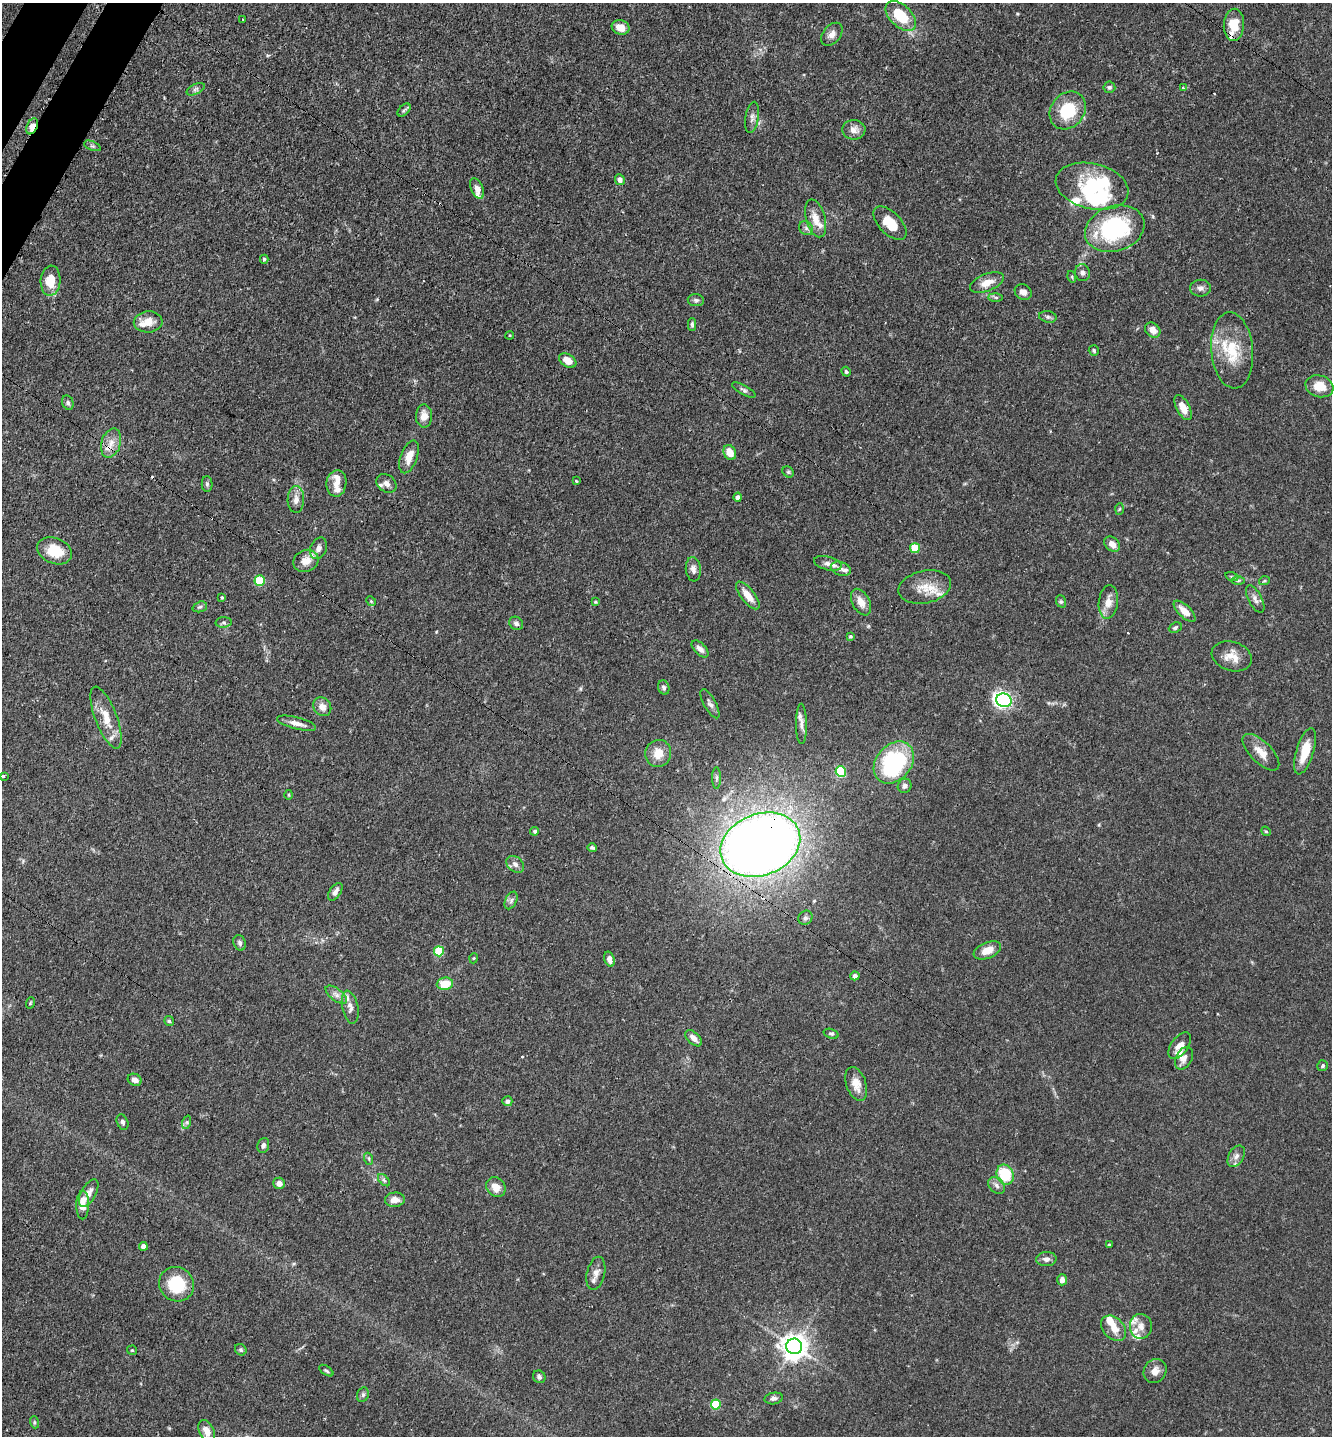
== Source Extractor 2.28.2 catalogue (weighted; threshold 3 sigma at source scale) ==
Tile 11 of 4 x 4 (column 3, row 3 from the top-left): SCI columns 2892-4221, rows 1528-2961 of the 5929 x 5919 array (HDU 1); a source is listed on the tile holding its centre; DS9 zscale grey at full resolution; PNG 1334 x 1438 px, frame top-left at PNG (2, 3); each listed source drawn as its Kron ellipse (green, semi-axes under 4 px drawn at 4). Shown black and unused: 1% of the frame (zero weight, under 3 of 4 exposures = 9% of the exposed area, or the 3 px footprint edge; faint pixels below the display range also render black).
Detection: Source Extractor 2.28.2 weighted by HDU 2 'WHT'; one run over the whole footprint, this tile lists its part. Background 0.0893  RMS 0.0038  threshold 0.0171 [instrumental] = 3 sigma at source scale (4.5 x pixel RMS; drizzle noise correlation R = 1.50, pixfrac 1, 0.05/0.05 arcsec/px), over >= 5 px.
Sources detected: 184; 1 inside a brighter object's white glare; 3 cosmic-ray / hot-pixel residue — neither listed nor drawn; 21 inside a brighter listed object's ellipse — not listed separately; the other 159 listed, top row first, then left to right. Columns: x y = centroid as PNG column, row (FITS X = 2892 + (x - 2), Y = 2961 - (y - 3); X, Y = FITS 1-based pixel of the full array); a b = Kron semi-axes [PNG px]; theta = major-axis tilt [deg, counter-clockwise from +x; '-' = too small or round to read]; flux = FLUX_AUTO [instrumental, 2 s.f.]
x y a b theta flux
901 16 18 10 -44 12
243 19 3 2 - 0.45
1234 25 16 10 86 8.6
621 27 9 7 -20 4.3
832 34 13 8 49 2.4
1109 87 6 5 - 0.89
1183 88 3 2 - 0.58
196 89 10 5 27 1
404 110 8 4 45 0.82
1068 110 20 16 52 16
752 117 16 6 81 2
32 126 8 5 64 5.4
854 130 11 10 - 2.6
92 146 9 4 -22 0.76
620 180 5 5 - 1.5
1092 186 37 22 -13 36
477 188 11 6 -66 2.8
816 218 19 9 -75 5
890 223 21 11 -45 8.2
806 228 8 6 -46 1.2
1115 229 30 22 18 42
264 259 4 4 - 0.61
1082 273 8 7 - 1.2
1072 277 6 3 -73 0.4
50 281 15 10 85 7.6
987 282 18 8 22 4.5
1200 288 10 8 2 1.6
1023 292 9 7 -30 2
996 297 7 4 0 0.65
696 300 8 6 -4 0.96
1048 317 9 5 -10 0.94
148 322 14 10 3 4.3
692 324 6 4 -88 0.67
1153 330 8 7 - 2.9
510 335 4 3 - 0.33
1094 350 5 5 - 0.61
1232 350 38 21 -84 15
568 361 9 6 -33 4.1
846 372 5 4 - 0.6
1319 386 14 10 -16 6.5
744 390 13 4 -30 1.1
68 403 7 5 -74 0.78
1183 408 14 6 -62 4.2
424 416 11 8 89 3.2
111 443 15 9 72 3.9
730 452 8 6 -64 4.4
409 457 17 8 70 4.9
788 472 6 5 - 0.55
576 481 3 2 - 0.35
336 483 13 10 82 3.1
386 483 11 8 -35 1.8
207 484 8 5 -89 0.74
738 497 4 4 - 1.5
296 499 13 8 89 2.6
1119 509 6 4 86 0.46
1112 544 9 6 -44 2.6
319 548 11 8 64 1.9
915 548 5 5 - 13
55 551 18 12 -22 9.6
306 561 13 11 22 4.2
828 563 14 6 -14 2.1
693 569 12 7 -84 1.9
841 569 10 6 -17 1.7
1232 577 6 4 -19 0.6
1238 580 7 4 0 0.7
260 581 5 5 - 18
1264 581 5 3 - 0.46
925 587 26 16 12 7.5
748 595 17 6 -52 4.8
222 598 4 3 - 0.41
1255 599 15 6 -62 1.8
371 601 5 4 - 0.41
1061 601 6 5 - 0.59
595 602 4 3 - 0.4
861 602 14 8 -61 3.4
1108 602 17 9 84 4
200 607 7 5 19 0.85
1185 611 14 6 -43 4.3
224 622 8 5 5 0.86
516 623 7 6 - 1.1
1175 628 7 5 24 0.74
850 636 4 4 - 0.54
700 649 10 5 -45 1.8
1232 656 20 14 -17 5.2
664 687 7 5 -70 0.97
1004 700 8 6 -20 110
710 704 16 6 -61 1.5
322 707 10 8 -52 2.8
106 718 33 11 -69 7.5
297 723 20 6 -14 2.8
801 724 20 5 -89 2
1305 751 24 8 73 7.8
1261 752 23 10 -45 4.7
658 753 14 13 - 5.5
894 762 23 17 49 48
841 771 5 5 - 24
3 776 3 3 - 0.52
716 778 11 4 90 1
905 786 7 6 - 1.3
289 795 5 3 - 0.36
535 831 4 4 - 0.64
1266 831 5 4 - 0.46
760 845 41 30 22 520
592 848 5 4 - 0.79
515 864 10 7 -39 1.7
335 892 10 5 56 1.9
511 900 9 5 64 1.1
805 918 7 6 - 1.1
240 943 8 6 -71 0.98
987 950 14 8 23 4.6
439 951 5 5 - 16
474 958 5 3 - 0.35
609 959 8 5 -74 2.2
855 976 4 4 - 2
445 984 8 6 7 7.7
336 995 12 6 -38 1.9
30 1003 6 3 72 0.38
350 1007 17 8 -77 2.3
169 1021 5 5 - 0.65
831 1034 8 4 -19 0.65
694 1038 10 5 -43 2.1
1180 1045 15 8 54 3.3
1184 1058 12 8 61 2.3
1323 1066 5 5 - 0.66
135 1080 7 6 - 2
856 1084 17 10 -71 4.3
507 1101 5 5 - 1.4
123 1122 8 5 -71 1
187 1122 7 4 72 0.7
263 1145 7 5 72 1.1
1236 1156 11 7 61 1.8
369 1159 6 4 -72 0.56
1005 1175 10 8 -67 16
384 1180 7 4 -46 0.73
279 1183 6 5 - 2.3
996 1185 9 7 -47 1.5
496 1187 10 9 - 4
89 1193 15 7 61 2.9
395 1200 10 7 4 2.9
83 1205 14 6 89 5.7
1109 1245 3 3 - 0.53
143 1246 4 4 - 3.2
1046 1259 10 7 2 1.7
596 1273 17 9 77 2.6
1062 1280 5 5 - 2
177 1284 18 17 - 18
1141 1326 12 11 - 2.9
1114 1328 14 10 -47 4.3
794 1346 8 8 - 430
132 1350 5 5 - 0.45
241 1350 6 5 - 0.68
326 1371 8 4 -34 0.63
1155 1371 12 11 - 2.9
539 1377 7 6 - 0.97
363 1395 7 5 70 0.97
774 1398 9 5 10 1.3
716 1405 5 5 - 18
34 1422 6 4 -72 0.55
207 1431 12 7 -62 3.1
Overlapping masked pixels (flux is a lower limit): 4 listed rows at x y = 1234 25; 32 126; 111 443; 760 845